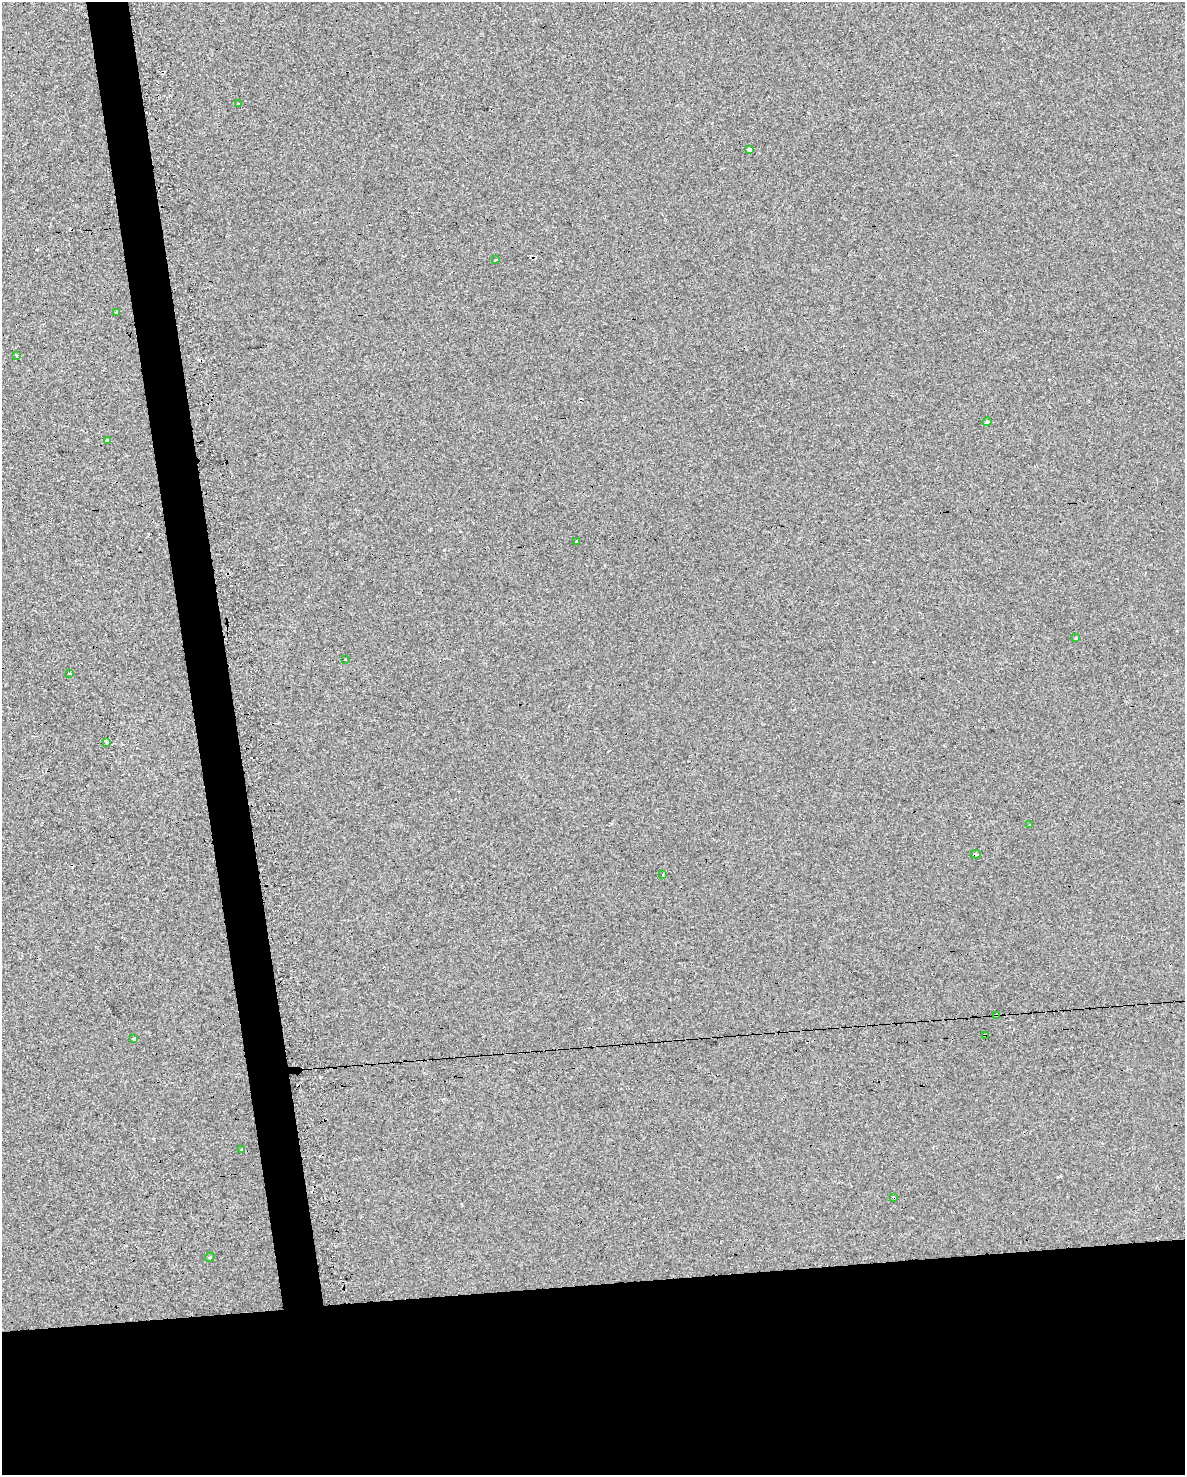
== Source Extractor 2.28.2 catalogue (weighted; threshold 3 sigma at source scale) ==
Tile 11 of 4 x 3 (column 3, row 3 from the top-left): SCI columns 2368-3550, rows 98-1570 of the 4772 x 4534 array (HDU 1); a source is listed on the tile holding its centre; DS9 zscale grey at full resolution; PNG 1187 x 1477 px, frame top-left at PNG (2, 2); each listed source drawn as its Kron ellipse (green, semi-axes under 4 px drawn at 4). Shown black and unused: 16% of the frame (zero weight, under 2 of 3 exposures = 3% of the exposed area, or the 3 px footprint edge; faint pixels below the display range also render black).
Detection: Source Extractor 2.28.2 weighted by HDU 2 'WHT'; one run over the whole footprint, this tile lists its part. Background 0.00241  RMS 0.012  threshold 0.054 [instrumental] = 3 sigma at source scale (4.5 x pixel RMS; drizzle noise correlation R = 1.50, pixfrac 1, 0.0396/0.0396 arcsec/px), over >= 5 px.
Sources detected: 28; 7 cosmic-ray / hot-pixel residue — neither listed nor drawn; the other 21 listed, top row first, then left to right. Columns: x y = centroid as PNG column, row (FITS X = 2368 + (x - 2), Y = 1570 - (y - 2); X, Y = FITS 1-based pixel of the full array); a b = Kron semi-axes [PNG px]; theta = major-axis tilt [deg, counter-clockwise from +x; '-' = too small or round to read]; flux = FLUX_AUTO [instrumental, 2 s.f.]
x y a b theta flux
238 104 3 2 - 1.3
750 149 4 3 - 18
496 260 3 2 - 1.8
116 312 3 3 - 9.6
16 355 4 3 - 1.9
987 422 4 4 - 1.8
108 440 3 3 - 8.4
577 542 4 3 - 9.8
1075 638 3 3 - 8.5
345 660 3 3 - 4.5
69 673 3 3 - 1.1
107 743 3 2 - 2.7
1030 825 3 2 - 2.4
976 854 5 3 - 9.4
663 875 3 2 - 0.95
997 1015 4 3 - 4.4
985 1035 3 3 - 1.9
134 1039 3 3 - 3.6
242 1149 3 3 - 8.2
894 1198 3 3 - 1.5
210 1257 5 4 - 1.7
Overlapping masked pixels (flux is a lower limit): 4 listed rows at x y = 976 854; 997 1015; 985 1035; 894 1198